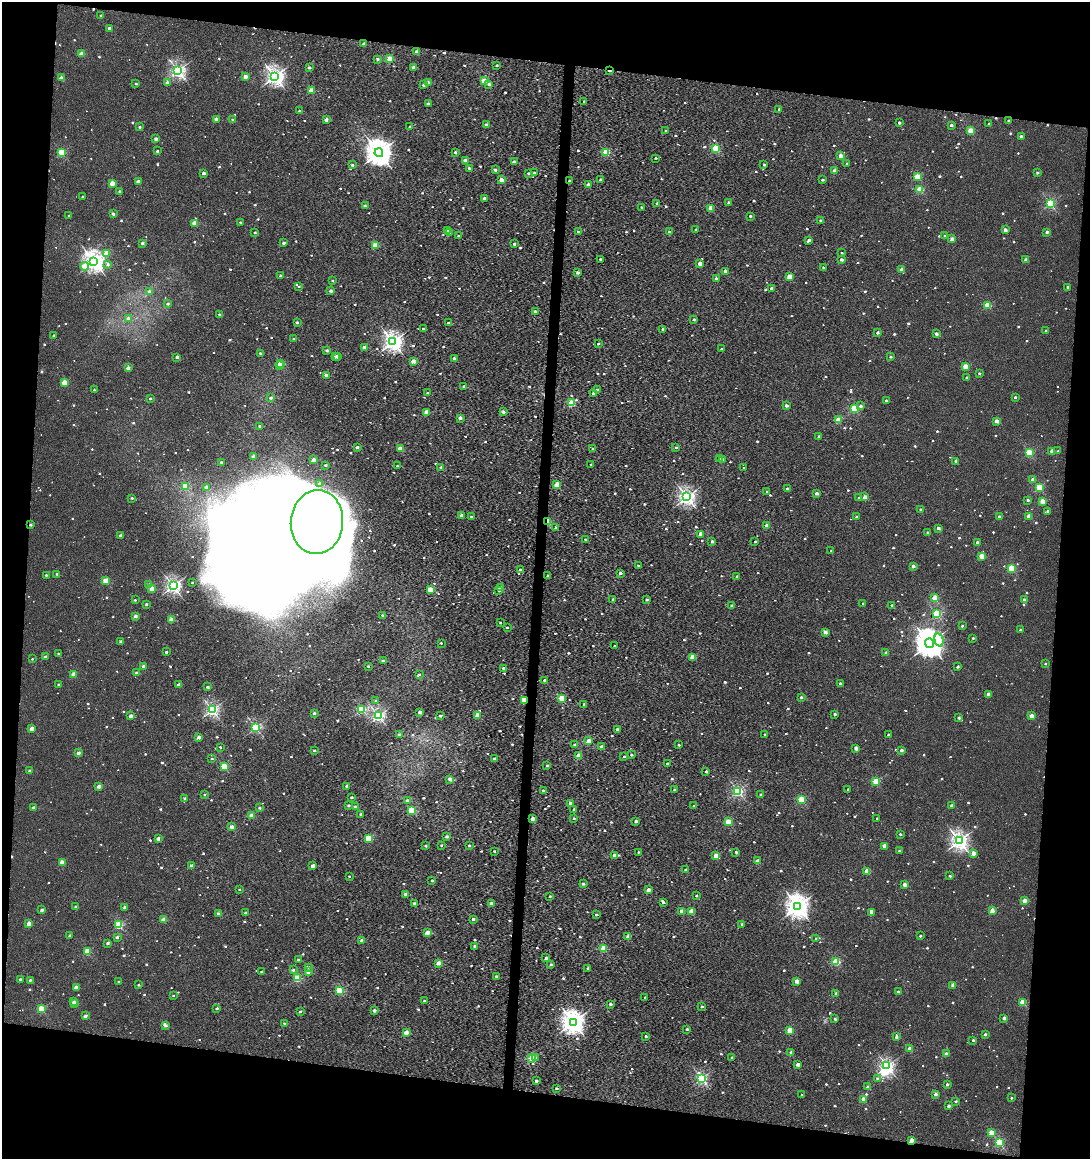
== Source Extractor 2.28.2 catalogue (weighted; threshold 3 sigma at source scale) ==
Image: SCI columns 285-4635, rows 7-4633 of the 4868 x 4642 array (HDU 1 of 3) = the unmasked area's bounding box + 8 px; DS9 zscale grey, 4 x 4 block average (1 PNG px = mean of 4 x 4 image px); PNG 1092 x 1161 px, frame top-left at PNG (2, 2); each listed source drawn as its Kron ellipse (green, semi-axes under 4 px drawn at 4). Shown black and unused: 17% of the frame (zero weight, under 3 of 4 exposures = <1% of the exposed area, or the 3 px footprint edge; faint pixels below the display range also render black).
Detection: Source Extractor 2.28.2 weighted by HDU 2 'WHT'. Background 9.45e-04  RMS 0.0025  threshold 0.0111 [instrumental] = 3 sigma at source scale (4.5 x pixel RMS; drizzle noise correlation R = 1.50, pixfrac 1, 0.0396/0.0396 arcsec/px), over >= 5 px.
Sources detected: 1459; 13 too faint to see at this stretch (4 x 4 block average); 32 inside a brighter object's white glare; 8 cosmic-ray / hot-pixel residue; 1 long thin detection or spike segment (spike, bleed or trail) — neither listed nor drawn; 8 coinciding with a brighter row at this scale — not listed separately; of the other 1397, all 500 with FLUX_AUTO >= 3.32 (the completeness limit of this list) listed and drawn (897 fainter detections not listed), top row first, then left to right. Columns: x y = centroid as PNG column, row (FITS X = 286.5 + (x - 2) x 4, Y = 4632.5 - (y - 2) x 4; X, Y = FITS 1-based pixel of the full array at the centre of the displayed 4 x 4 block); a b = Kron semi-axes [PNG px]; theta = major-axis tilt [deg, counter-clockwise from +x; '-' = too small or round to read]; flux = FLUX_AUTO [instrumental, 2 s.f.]
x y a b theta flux
101 15 2 2 - 3.5
109 28 2 2 - 13
364 44 2 2 - 16
417 52 2 2 - 21
82 54 2 2 - 34
378 59 2 2 - 7.4
390 59 2 2 - 46
497 65 2 2 - 5.1
309 67 2 2 - 8
413 67 2 2 - 10
609 70 2 2 - 7.9
178 71 2 2 - 400
275 76 3 2 - 670
246 77 2 2 - 24
61 78 2 2 - 21
484 81 2 2 - 40
428 82 2 2 - 6.2
167 83 2 2 - 21
136 84 2 2 - 3.8
489 84 2 2 - 7.5
424 85 2 2 - 6.7
311 91 2 2 - 47
584 101 2 2 - 4.1
428 103 2 2 - 7
779 109 2 2 - 5.6
299 111 2 2 - 3.4
216 119 2 2 - 18
233 120 2 2 - 3.8
326 120 2 2 - 17
1008 121 2 2 - 5.3
899 123 2 2 - 8.4
989 124 2 2 - 4
486 125 2 2 - 9.8
951 125 2 2 - 11
140 127 2 2 - 4.9
410 127 2 2 - 3.3
666 131 2 2 - 4.2
971 131 2 2 - 74
1021 136 2 2 - 12
156 139 2 2 - 15
716 148 2 2 - 83
157 151 2 2 - 6.1
62 152 2 2 - 90
455 152 2 2 - 10
606 152 2 2 - 86
379 153 4 4 - 1900
841 156 2 2 - 34
655 158 2 2 - 3.4
465 160 2 2 - 18
514 162 2 2 - 16
847 164 2 2 - 7.6
352 165 2 2 - 6.5
764 165 2 2 - 5.8
469 168 2 2 - 6.5
495 170 2 2 - 10
834 171 2 2 - 21
534 172 2 2 - 3.4
204 173 2 2 - 13
529 173 2 2 - 5.9
1037 173 2 2 - 5.5
917 177 2 2 - 50
502 180 2 2 - 25
600 180 2 2 - 13
822 180 2 2 - 6.5
138 181 2 2 - 14
569 181 2 2 - 5.9
112 183 2 2 - 35
588 185 2 2 - 20
920 189 2 2 - 78
120 191 2 2 - 4.4
82 197 2 2 - 4.5
484 198 2 2 - 6.7
729 202 2 2 - 11
657 203 2 2 - 7.4
1050 203 2 2 - 190
365 206 2 2 - 5.9
641 207 2 2 - 3.4
711 208 2 2 - 39
113 214 2 2 - 10
69 215 2 2 - 4
750 216 2 2 - 6.6
820 220 2 2 - 4.5
240 222 2 2 - 3.7
195 224 2 2 - 39
447 230 2 2 - 11
696 230 2 2 - 3.6
1005 230 2 2 - 14
255 232 2 2 - 4.5
450 232 2 2 - 6.7
578 232 2 2 - 10
669 232 2 2 - 5.5
1047 232 2 2 - 11
459 236 2 2 - 4.4
945 236 2 2 - 5
952 239 2 2 - 30
809 240 2 2 - 12
142 243 2 2 - 11
283 243 2 2 - 7.9
514 244 2 2 - 5.4
375 245 2 2 - 48
107 253 2 2 - 33
842 253 2 2 - 4.3
600 259 2 2 - 5.6
841 259 2 2 - 11
1026 260 2 2 - 14
94 261 3 3 - 900
108 264 2 2 - 6.2
700 264 2 2 - 23
84 266 4 2 - 21
823 267 2 2 - 5.7
901 269 2 2 - 18
725 271 2 2 - 21
577 273 2 2 - 12
281 276 2 2 - 8.7
789 277 2 2 - 49
716 279 2 2 - 12
333 281 2 2 - 4.1
299 286 2 2 - 3.9
1067 287 2 2 - 4.8
771 288 2 2 - 14
149 291 2 2 - 6.8
331 291 2 2 - 9.2
168 304 2 2 - 5.2
987 305 2 2 - 72
535 311 2 2 - 7.5
219 314 2 2 - 3.5
128 319 2 2 - 7.8
693 319 2 2 - 6
297 322 2 2 - 7.7
448 323 2 2 - 3.9
423 329 2 2 - 4.7
663 329 2 2 - 9.1
1046 331 2 2 - 6.5
877 333 2 2 - 8.2
936 334 2 2 - 13
54 336 2 2 - 8.9
294 339 2 2 - 7.2
393 342 2 2 - 740
598 344 2 2 - 3.9
364 347 2 2 - 13
722 349 2 2 - 7
327 350 2 2 - 11
260 353 2 2 - 5
337 356 2 2 - 12
177 357 2 2 - 9.4
335 357 2 2 - 5.9
890 357 2 2 - 7
454 358 2 2 - 5.2
413 361 2 2 - 30
281 363 2 2 - 40
279 366 2 2 - 13
965 366 2 2 - 43
128 368 2 2 - 18
979 373 2 2 - 5.8
326 375 2 2 - 19
966 377 2 2 - 3.7
64 382 2 2 - 43
464 386 2 2 - 11
597 389 2 2 - 3.9
94 390 2 2 - 5.1
428 393 2 2 - 3.5
593 393 2 2 - 11
1015 397 2 2 - 7.9
271 398 2 2 - 7
150 399 2 2 - 5
886 400 2 2 - 7.2
571 403 2 2 - 76
786 406 2 2 - 13
860 406 2 2 - 7.4
854 409 2 2 - 110
427 412 2 2 - 32
503 412 2 2 - 13
460 418 2 2 - 12
838 420 2 2 - 48
997 421 2 2 - 25
260 426 2 2 - 6.5
819 436 2 2 - 7.4
357 447 2 2 - 13
676 447 2 2 - 4.3
400 449 2 2 - 31
593 449 2 2 - 8.8
1052 451 2 2 - 32
1058 451 2 2 - 4.8
1029 453 2 2 - 100
253 456 2 2 - 13
719 459 2 2 - 19
723 459 2 2 - 6.7
314 460 2 2 - 19
956 461 2 2 - 13
221 462 2 2 - 6
591 464 2 2 - 7.6
326 465 2 2 - 5.4
397 466 2 2 - 4.9
441 467 2 2 - 4.2
744 468 2 2 - 3.5
1033 480 2 2 - 17
320 484 2 2 - 5.7
557 485 2 2 - 52
185 486 2 2 - 70
206 487 2 2 - 14
1039 487 2 2 - 85
787 489 2 2 - 9.7
767 492 2 2 - 7.6
817 493 2 2 - 14
687 497 2 2 - 530
865 497 2 2 - 26
132 498 2 2 - 6
859 498 2 2 - 4.1
1028 500 2 2 - 9.1
1042 501 2 2 - 39
920 509 2 2 - 6.8
1048 511 2 2 - 6.6
461 515 2 2 - 14
1029 516 2 2 - 32
471 517 2 2 - 4.5
856 517 2 2 - 4.8
999 517 2 2 - 13
317 522 32 26 86 640
548 522 2 2 - 62
30 525 2 2 - 6.4
766 525 2 2 - 24
556 528 2 2 - 7
938 528 2 2 - 14
928 532 2 2 - 6.1
700 534 2 2 - 25
121 536 2 2 - 14
585 539 2 2 - 3.5
712 541 2 2 - 11
755 541 2 2 - 5.1
977 542 2 2 - 8.6
831 551 2 2 - 3.7
982 556 2 2 - 46
638 566 2 2 - 4.7
913 566 2 2 - 16
1012 568 2 2 - 88
520 570 2 2 - 8.9
620 573 2 2 - 12
57 574 2 2 - 5.6
46 575 2 2 - 3.8
548 575 2 2 - 7.8
737 577 2 2 - 8.4
106 581 2 2 - 46
192 582 2 2 - 4.2
149 585 2 2 - 12
173 586 2 2 - 480
500 588 2 2 - 15
152 589 2 2 - 32
430 590 2 2 - 47
499 591 2 2 - 6.6
935 598 2 2 - 73
135 600 2 2 - 4.5
613 600 2 2 - 11
647 600 2 2 - 8.2
1024 600 2 2 - 14
146 604 2 2 - 6.4
863 604 2 2 - 8.1
891 605 2 2 - 4.4
732 606 2 2 - 10
937 614 2 2 - 150
382 615 2 2 - 3.5
135 616 2 2 - 14
171 620 2 2 - 29
500 623 2 2 - 3.6
962 626 2 2 - 3.9
507 627 2 2 - 3.3
1020 630 2 2 - 9
825 632 2 2 - 20
973 638 2 2 - 4.1
939 640 7 3 -75 6.4
121 641 2 2 - 7.8
441 643 2 2 - 3.4
929 643 5 4 - 2600
614 646 2 2 - 4
166 652 2 2 - 6.6
886 653 2 2 - 12
58 654 2 2 - 3.5
45 657 2 2 - 12
692 657 2 2 - 40
32 659 2 2 - 3.8
383 660 2 2 - 4.2
1045 664 2 2 - 3.4
144 666 2 2 - 15
368 666 2 2 - 3.8
958 667 2 2 - 7.4
504 668 2 2 - 9.6
136 673 2 2 - 8.3
74 674 2 2 - 38
419 675 2 2 - 3.8
544 680 2 2 - 6
840 683 2 2 - 8.4
59 685 2 2 - 7.3
178 685 2 2 - 9.6
208 687 2 2 - 7.8
988 694 2 2 - 11
801 697 2 2 - 5.6
562 698 2 2 - 66
524 700 2 2 - 86
376 701 2 2 - 5.1
584 704 2 2 - 6.9
362 709 2 2 - 130
212 710 2 2 - 360
420 712 2 2 - 18
314 713 2 2 - 7.9
834 714 2 2 - 6.2
477 715 2 2 - 26
131 716 2 2 - 20
378 716 2 2 - 310
440 716 2 2 - 6.8
1031 716 2 2 - 28
959 718 2 2 - 8.4
256 727 2 2 - 210
32 729 2 2 - 25
617 729 2 2 - 7.3
399 734 2 2 - 5.7
765 735 2 2 - 6.4
888 735 2 2 - 3.4
199 737 2 2 - 17
588 741 2 2 - 31
575 745 2 2 - 11
679 745 2 2 - 4.8
602 746 2 2 - 12
220 747 2 2 - 3.5
856 748 2 2 - 19
315 750 2 2 - 7.4
901 750 2 2 - 9
78 753 2 2 - 13
631 755 2 2 - 4
579 756 2 2 - 38
624 756 2 2 - 3.4
212 758 2 2 - 4.2
494 759 2 2 - 11
667 764 2 2 - 7.3
547 766 2 2 - 7.5
224 767 2 2 - 83
30 771 2 2 - 9.2
706 772 2 2 - 8.8
450 779 2 2 - 14
876 781 2 2 - 77
347 786 2 2 - 9.2
99 787 2 2 - 17
848 789 2 2 - 4.6
543 790 2 2 - 4.1
674 790 2 2 - 7.7
738 791 2 2 - 250
205 795 2 2 - 4.5
760 795 2 2 - 4.4
352 797 2 2 - 6.1
185 798 2 2 - 6.2
407 800 2 2 - 5.7
801 800 2 2 - 87
570 803 2 2 - 10
349 805 2 2 - 7.5
355 806 2 2 - 5.3
694 806 2 2 - 3.9
952 806 2 2 - 17
33 808 2 2 - 13
260 808 2 2 - 6.2
574 809 2 2 - 11
411 810 2 2 - 100
361 814 2 2 - 8.2
252 815 2 2 - 23
574 818 2 2 - 3.7
877 818 2 2 - 3.4
533 819 2 2 - 19
636 821 2 2 - 11
728 822 2 2 - 79
232 827 2 2 - 17
900 834 2 2 - 5.7
447 837 2 2 - 9.1
369 838 2 2 - 69
158 839 2 2 - 15
959 841 3 2 - 660
442 845 2 2 - 3.8
426 846 2 2 - 4.7
469 846 2 2 - 6.3
885 846 2 2 - 27
494 851 2 2 - 3.4
899 851 2 2 - 4.3
638 852 2 2 - 3.4
736 852 2 2 - 6.6
973 853 2 2 - 28
614 855 2 2 - 14
715 856 2 2 - 29
758 861 2 2 - 29
62 862 2 2 - 32
192 865 2 2 - 11
313 866 2 2 - 19
686 870 2 2 - 11
867 871 2 2 - 52
349 876 2 2 - 3.3
950 876 2 2 - 6.1
432 881 2 2 - 4.1
583 884 2 2 - 8.8
905 885 2 2 - 20
240 889 2 2 - 4.4
648 890 2 2 - 21
406 894 2 2 - 13
550 896 2 2 - 3.5
696 896 2 2 - 4.5
1024 901 2 2 - 25
663 902 2 2 - 7.6
414 903 2 2 - 6.1
491 903 2 2 - 12
76 906 2 2 - 4
798 906 4 4 - 1300
124 907 2 2 - 7.6
42 910 2 2 - 9.4
682 911 2 2 - 20
691 911 2 2 - 51
992 911 2 2 - 34
871 912 2 2 - 9.9
246 913 2 2 - 9.4
218 914 2 2 - 10
596 914 2 2 - 5.9
473 919 2 2 - 7.1
164 920 2 2 - 34
29 924 2 2 - 31
119 925 2 2 - 110
742 925 2 2 - 13
427 933 2 2 - 27
70 935 2 2 - 5.9
920 936 2 2 - 5.4
117 937 2 2 - 6.7
628 937 2 2 - 30
816 938 2 2 - 5.1
362 940 2 2 - 12
108 943 2 2 - 8.4
475 946 2 2 - 11
604 948 2 2 - 68
87 951 2 2 - 75
546 958 2 2 - 8.3
298 960 2 2 - 5.9
836 962 2 2 - 98
439 963 2 2 - 25
551 965 2 2 - 8.6
308 967 2 2 - 5
588 968 2 2 - 9.3
293 970 2 2 - 4.2
261 972 2 2 - 3.7
308 972 2 2 - 15
496 976 2 2 - 7.1
297 978 2 2 - 100
20 979 2 2 - 5.2
30 980 2 2 - 5.4
796 981 2 2 - 27
119 982 2 2 - 3.6
139 985 2 2 - 4.9
953 985 2 2 - 27
76 987 2 2 - 18
339 991 2 2 - 94
898 992 2 2 - 11
836 994 2 2 - 19
173 996 2 2 - 3.3
645 997 2 2 - 6.2
74 1001 2 2 - 6.9
424 1001 2 2 - 6.1
1023 1002 2 2 - 77
75 1003 2 2 - 11
610 1004 2 2 - 10
702 1006 2 2 - 6.1
217 1008 2 2 - 4.1
41 1009 2 2 - 71
374 1010 2 2 - 9.3
300 1011 2 2 - 4.9
85 1016 2 2 - 13
1004 1018 2 2 - 12
835 1019 2 2 - 8.6
573 1022 4 3 - 1300
284 1023 2 2 - 3.4
166 1025 2 2 - 6.1
687 1029 2 2 - 5.2
789 1030 2 2 - 48
406 1033 2 2 - 27
985 1034 2 2 - 8.1
646 1036 2 2 - 3.6
896 1037 2 2 - 9.3
973 1040 2 2 - 5.8
909 1049 2 2 - 24
791 1052 2 2 - 7.4
946 1054 2 2 - 19
536 1057 2 2 - 4.2
732 1057 2 2 - 6.5
532 1058 2 2 - 92
798 1064 2 2 - 21
887 1066 2 2 - 370
701 1078 2 2 - 260
877 1078 2 2 - 5
536 1081 2 2 - 8.8
947 1084 2 2 - 6.5
868 1087 2 2 - 9.1
556 1088 2 2 - 5
936 1094 2 2 - 11
802 1095 2 2 - 6.2
1011 1098 2 2 - 4.4
863 1099 2 2 - 30
956 1101 2 2 - 3.9
948 1106 2 2 - 11
991 1132 2 2 - 32
911 1140 2 2 - 28
999 1143 2 2 - 140
Overlapping masked pixels (flux is a lower limit): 6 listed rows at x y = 609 70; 569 181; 548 522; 30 525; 524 700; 911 1140